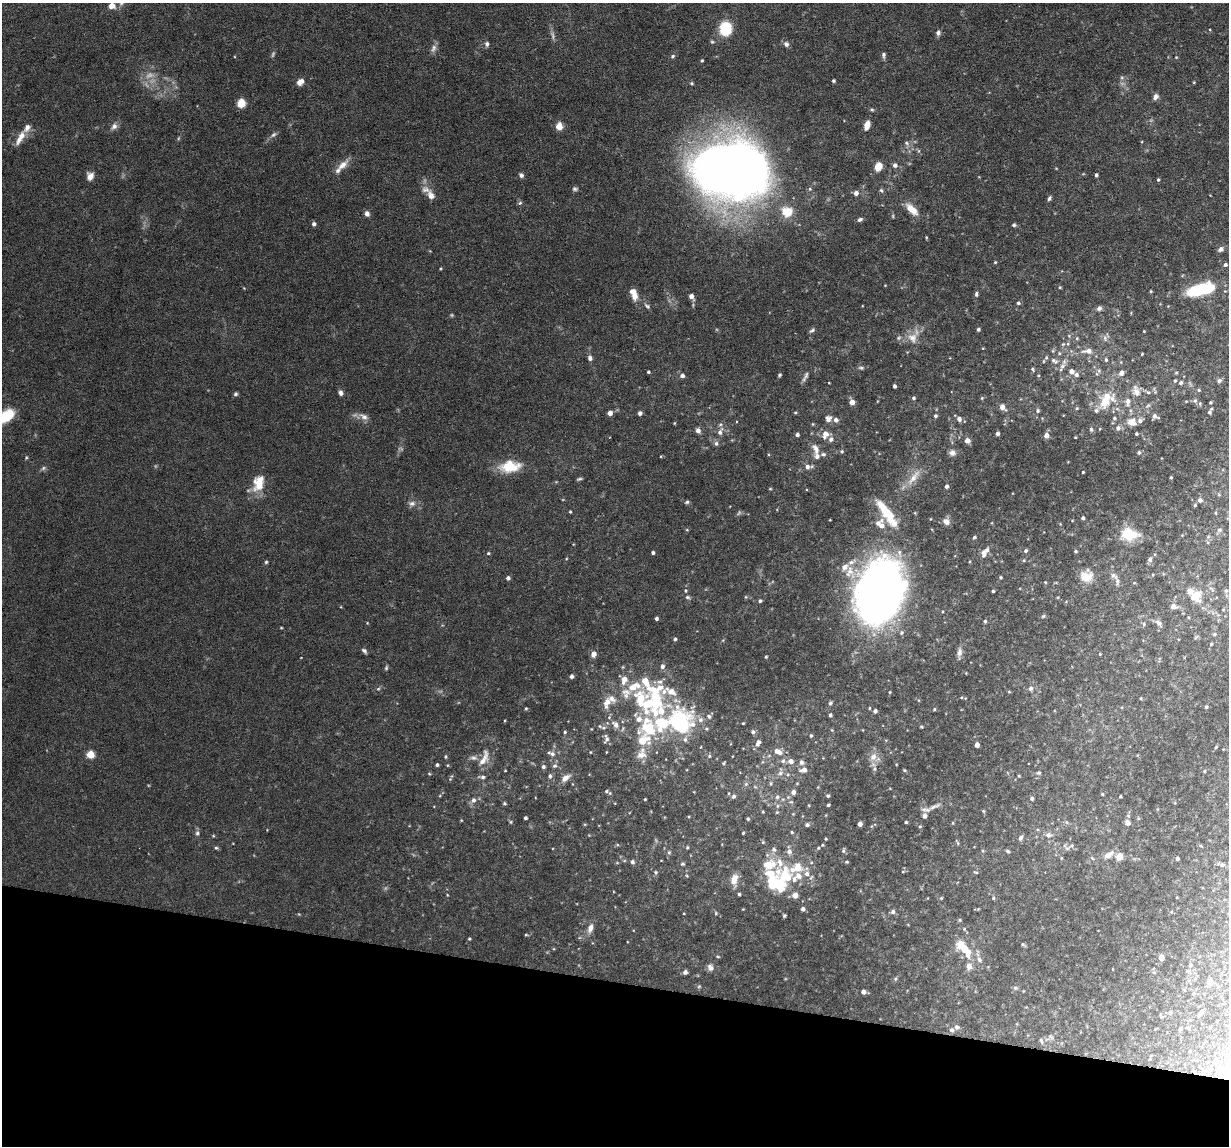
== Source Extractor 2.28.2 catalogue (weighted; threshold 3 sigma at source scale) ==
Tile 15 of 4 x 4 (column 3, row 4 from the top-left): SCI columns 2454-3680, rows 118-1261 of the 4906 x 4927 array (HDU 1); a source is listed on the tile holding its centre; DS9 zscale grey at full resolution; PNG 1231 x 1148 px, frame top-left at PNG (2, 3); no overlay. Shown black and unused: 14% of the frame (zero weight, under 3 of 6 exposures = <1% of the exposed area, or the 3 px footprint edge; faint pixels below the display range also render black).
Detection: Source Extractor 2.28.2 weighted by HDU 2 'WHT'; one run over the whole footprint, this tile lists its part. Background 0.0968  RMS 0.0042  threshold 0.0172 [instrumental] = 3 sigma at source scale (4.09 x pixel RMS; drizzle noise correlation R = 1.36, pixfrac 0.8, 0.05/0.05 arcsec/px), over >= 5 px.
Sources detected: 411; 6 too faint to see at this stretch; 2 inside a brighter object's white glare — not listed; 46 inside a brighter listed object's ellipse — not listed separately; the other 357 listed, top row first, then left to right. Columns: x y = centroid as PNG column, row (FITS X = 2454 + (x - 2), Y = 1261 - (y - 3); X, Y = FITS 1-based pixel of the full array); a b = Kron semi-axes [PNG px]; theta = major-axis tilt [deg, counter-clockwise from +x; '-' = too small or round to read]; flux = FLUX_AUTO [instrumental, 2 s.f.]
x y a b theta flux
112 6 8 7 - 2.8
725 29 11 9 87 18
938 33 7 6 - 1.3
712 42 5 4 - 0.57
487 44 7 5 87 1.1
786 44 7 6 - 1.4
433 48 12 7 68 1.7
883 55 8 5 -89 0.96
673 56 7 4 28 0.7
1176 57 4 3 - 0.29
702 60 4 3 - 0.52
1122 77 6 4 0 0.67
833 81 3 3 - 0.62
300 82 8 6 42 2.4
692 83 5 4 - 0.5
1156 97 7 6 - 1.6
241 103 6 6 - 7.6
872 110 6 4 -2 0.58
867 125 9 5 71 3.2
114 126 10 7 46 1.8
559 126 5 4 - 9.8
273 135 9 6 31 1.2
20 138 22 7 60 4.1
906 143 8 5 -29 1.1
343 165 18 8 42 3.9
895 165 5 5 - 1.5
878 166 9 7 68 4.8
1056 168 5 3 - 0.29
731 171 50 36 -9 620
521 175 6 5 - 0.98
1096 175 4 3 - 0.75
90 176 9 7 78 2.5
1158 180 4 3 - 0.56
575 189 7 5 3 0.86
426 190 13 9 -11 2.7
881 190 6 5 - 0.73
856 193 5 5 - 1.8
1049 198 6 4 62 0.8
520 203 6 5 - 0.69
912 209 19 8 -43 5
788 212 14 10 54 6.3
367 214 6 6 - 1.6
860 219 6 5 - 0.99
314 224 5 4 - 1.1
1014 225 4 4 - 0.74
926 237 4 3 - 0.39
1221 249 8 6 39 1.2
995 262 4 3 - 0.41
1225 265 4 4 - 0.79
1060 287 4 4 - 0.43
1201 289 27 10 15 25
1151 291 3 3 - 0.39
976 294 7 4 89 0.83
635 296 10 8 -88 3.1
691 296 6 5 - 2.1
1018 303 4 4 - 0.78
647 306 9 5 -39 0.95
1099 308 7 6 - 1.3
978 329 5 4 - 0.62
812 330 9 5 42 0.89
899 338 7 5 22 0.87
913 338 15 13 -57 4.7
1077 338 5 4 - 0.52
1105 338 9 6 -74 1.4
1063 344 5 4 - 0.51
983 348 3 3 - 0.29
1053 351 6 4 -72 0.49
1088 351 16 7 2 3.5
1059 353 5 5 - 0.62
1142 354 3 2 - 0.34
590 358 6 5 - 1.3
1106 360 6 4 -77 0.68
1044 361 5 3 - 0.47
1054 361 13 7 -28 2.7
861 368 8 4 -12 0.78
1032 369 5 4 - 0.64
1072 371 6 5 - 2.3
1099 371 7 6 - 1
648 372 3 3 - 0.52
1121 373 6 5 - 2.1
1176 373 4 4 - 0.37
682 375 5 5 - 1.5
780 375 5 3 - 0.57
1076 375 6 6 - 1.2
805 377 16 4 64 1.3
1175 381 4 3 - 0.48
1219 381 6 5 - 1.1
1181 383 5 4 - 0.89
894 386 4 3 - 0.96
1199 390 5 4 - 0.51
1136 391 17 10 -73 3.7
1148 392 6 5 - 0.65
341 393 6 5 - 1.3
236 394 5 5 - 0.73
913 398 5 4 - 0.66
982 398 5 4 - 0.46
1195 401 6 6 - 0.98
852 402 5 5 - 3.2
1128 402 10 7 86 2.2
1103 403 16 16 - 7.4
1210 403 3 3 - 0.5
1002 407 7 5 -49 2.8
1077 408 5 4 - 0.5
1038 411 5 5 - 0.9
1209 412 6 5 - 1
610 413 4 4 - 2.6
640 413 4 4 - 1.4
795 413 4 4 - 0.45
6 416 18 11 40 10
935 416 5 4 - 0.76
1155 416 7 5 -20 1.7
364 417 12 8 -32 2.3
1114 418 5 4 - 0.62
828 419 8 8 - 1.8
959 419 6 5 - 1.5
836 420 6 6 - 1.5
1132 422 11 9 -16 3.9
674 423 3 3 - 0.33
813 424 4 4 - 0.39
1118 428 7 6 - 1.4
1091 429 6 5 - 0.71
698 431 5 5 - 1.9
720 432 12 7 67 2.5
997 433 4 3 - 1.2
825 434 11 9 54 3.4
1136 434 3 3 - 0.54
797 435 4 4 - 1.2
1046 435 5 5 - 2.5
1075 437 3 2 - 0.28
967 441 6 6 - 1.9
716 444 6 5 - 1.1
816 449 15 8 -66 2.9
842 451 5 5 - 0.6
1139 452 4 4 - 0.75
952 453 8 7 - 1.6
510 466 25 13 6 11
807 467 7 6 - 1.8
43 468 7 5 24 0.85
1083 472 3 3 - 0.39
914 477 29 8 52 5.5
1171 477 3 3 - 0.53
579 479 7 3 18 0.64
258 483 21 13 71 8.8
946 486 4 4 - 1.2
770 489 5 3 - 0.34
1200 500 5 5 - 1.3
687 502 6 4 17 0.67
412 503 11 8 6 1.8
1195 505 4 4 - 0.49
570 512 3 3 - 0.45
886 512 30 9 -51 15
1083 518 4 3 - 0.97
946 521 9 7 -32 2.2
882 526 6 6 - 2.1
687 530 5 3 - 0.35
1219 530 7 5 15 0.86
1129 534 21 14 -4 11
974 537 4 3 - 0.57
1026 551 5 4 - 0.84
1076 551 4 4 - 0.64
984 552 11 6 57 3.2
488 553 5 4 - 0.51
653 553 3 3 - 0.95
1024 560 5 4 - 0.54
1150 560 6 5 - 1.2
266 562 4 4 - 0.56
852 562 13 6 25 2.3
845 567 8 6 47 2.6
1114 576 11 7 -34 1.7
1001 577 4 4 - 0.61
1086 577 18 15 2 6
508 578 4 4 - 1.1
1045 582 4 3 - 0.35
1212 589 9 5 -45 0.95
686 591 4 4 - 0.43
880 591 52 35 73 310
993 591 3 3 - 0.62
1226 591 6 5 - 0.8
1196 596 14 13 - 6.9
687 597 7 5 -15 0.71
746 597 4 4 - 0.44
760 601 4 4 - 0.71
1173 606 5 5 - 2.6
1043 616 5 4 - 0.55
656 618 3 3 - 0.86
985 621 4 4 - 0.69
1159 623 10 6 -40 1.4
1144 624 5 4 - 0.56
281 628 4 2 - 0.3
901 633 6 6 - 0.85
1214 634 6 4 21 0.62
675 639 4 4 - 0.65
1211 644 4 4 - 0.42
364 651 7 4 -45 0.94
959 652 14 6 84 2
593 654 5 5 - 2.7
1100 654 3 3 - 0.33
766 657 3 2 - 0.45
662 666 6 5 - 1.4
386 668 6 4 76 0.6
571 676 4 4 - 1.4
1031 688 7 6 - 1.3
378 689 5 4 - 0.54
670 691 57 15 -11 17
890 692 3 3 - 0.33
1009 692 5 3 - 0.36
640 698 37 21 -71 20
1141 698 4 3 - 0.32
606 703 16 9 73 3.9
830 703 5 4 - 0.68
1206 707 4 4 - 0.5
526 708 4 3 - 0.42
869 708 4 3 - 0.35
934 709 4 4 - 0.45
875 711 4 4 - 1.1
830 715 4 3 - 0.78
709 716 7 5 -56 0.98
680 723 33 28 -65 44
743 723 3 3 - 0.34
615 725 12 8 -46 3.2
649 727 28 19 -84 26
921 727 4 3 - 0.47
565 732 4 3 - 0.5
753 732 5 5 - 0.98
811 735 5 4 - 0.65
606 739 13 7 85 1.8
758 743 10 6 70 1.7
977 745 4 4 - 2.6
1216 747 4 3 - 0.43
590 752 4 2 - 0.29
778 752 12 7 -23 3
90 754 5 5 - 14
552 754 9 7 -27 1.7
641 755 13 10 17 4.4
709 756 5 5 - 0.55
445 757 5 4 - 0.56
873 757 10 8 61 3.2
484 758 28 11 67 6.2
783 761 6 6 - 1.1
790 761 6 5 - 2.4
801 762 7 6 - 1.3
723 763 4 3 - 0.44
437 765 4 4 - 0.78
554 766 7 6 - 1
543 767 5 5 - 0.96
874 769 7 6 - 1.1
803 770 8 6 13 2.5
904 770 5 4 - 0.51
505 771 3 2 - 0.28
1204 771 5 3 - 0.36
780 773 9 6 20 1.6
1039 773 6 5 - 0.63
429 774 5 3 - 0.41
550 776 6 5 - 0.95
1019 776 4 3 - 0.36
565 778 13 7 37 2.8
450 779 4 4 - 0.46
771 783 7 3 -90 0.6
746 784 6 5 - 0.83
606 791 7 5 5 0.88
793 792 5 5 - 1.7
1102 794 4 4 - 0.38
733 796 6 5 - 0.97
828 796 4 4 - 0.69
1120 796 3 2 - 0.41
777 797 6 5 - 1
788 797 5 5 - 0.62
1032 798 4 4 - 0.9
645 799 3 2 - 0.37
473 800 7 6 - 1.6
504 803 5 5 - 0.53
809 805 5 3 - 0.33
828 805 3 3 - 0.64
935 806 23 6 25 2.8
983 811 5 3 - 0.44
763 812 4 3 - 0.37
777 812 5 4 - 0.48
525 818 3 3 - 0.83
748 819 4 4 - 0.57
461 820 4 3 - 0.33
511 822 5 4 - 0.49
906 822 3 3 - 0.52
1127 823 7 6 - 1.9
860 824 4 4 - 2.5
807 825 5 4 - 1
920 826 4 4 - 0.51
792 832 4 4 - 0.5
197 833 7 6 - 1.1
743 833 3 3 - 0.43
1048 835 9 7 -21 1.8
1021 838 6 5 - 1.1
826 839 4 3 - 0.45
763 842 5 4 - 0.55
957 842 9 3 -59 0.45
822 845 4 4 - 0.45
687 847 5 4 - 0.52
1066 847 12 5 -48 1.1
216 848 5 5 - 0.6
818 848 4 4 - 0.53
789 851 7 7 - 1.9
843 851 6 5 - 0.8
1007 851 5 4 - 0.65
669 852 6 5 - 0.76
1108 855 15 7 33 3
1119 857 5 5 - 8.6
1092 858 6 4 -45 0.59
1177 859 3 3 - 0.9
632 862 5 4 - 1.2
847 862 5 3 - 0.43
682 864 6 4 13 0.65
769 865 22 18 1 11
1222 865 6 5 - 0.69
797 868 24 10 12 10
903 871 4 3 - 0.37
656 872 6 5 - 0.7
976 872 6 3 -8 0.46
687 876 5 3 - 0.41
811 877 8 3 45 0.57
734 879 13 8 74 4.6
794 880 9 6 78 1.9
775 884 23 15 -24 19
739 894 4 3 - 0.7
447 895 4 3 - 0.29
941 898 4 4 - 0.38
993 898 4 4 - 0.47
803 909 4 4 - 1.5
893 912 6 5 - 1.1
684 913 3 2 - 0.32
716 913 6 5 - 0.59
784 916 4 3 - 0.53
960 920 4 4 - 0.45
590 928 12 7 71 2.5
964 929 4 4 - 0.42
526 935 5 3 - 0.43
469 939 4 3 - 0.44
1022 944 5 3 - 0.45
964 949 17 11 -33 6.5
717 957 6 3 -19 0.44
1161 958 4 4 - 4
979 960 8 6 -60 1.3
1190 965 5 5 - 0.87
969 966 10 7 -84 2.1
710 967 10 7 -56 1.8
685 972 4 4 - 1.6
895 979 6 5 - 0.62
1210 982 4 4 - 4.7
699 986 5 5 - 0.58
1015 988 6 5 - 0.74
863 992 4 4 - 1.9
1202 1011 5 4 - 0.6
1170 1013 6 5 - 0.68
957 1027 7 6 - 1.1
1188 1028 5 4 - 0.43
1180 1029 5 4 - 0.61
951 1030 6 6 - 1.1
1051 1036 8 4 -39 0.69
1041 1041 7 4 -71 0.76
Isophote crosses this tile's border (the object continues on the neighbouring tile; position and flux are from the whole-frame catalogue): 1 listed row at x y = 6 416